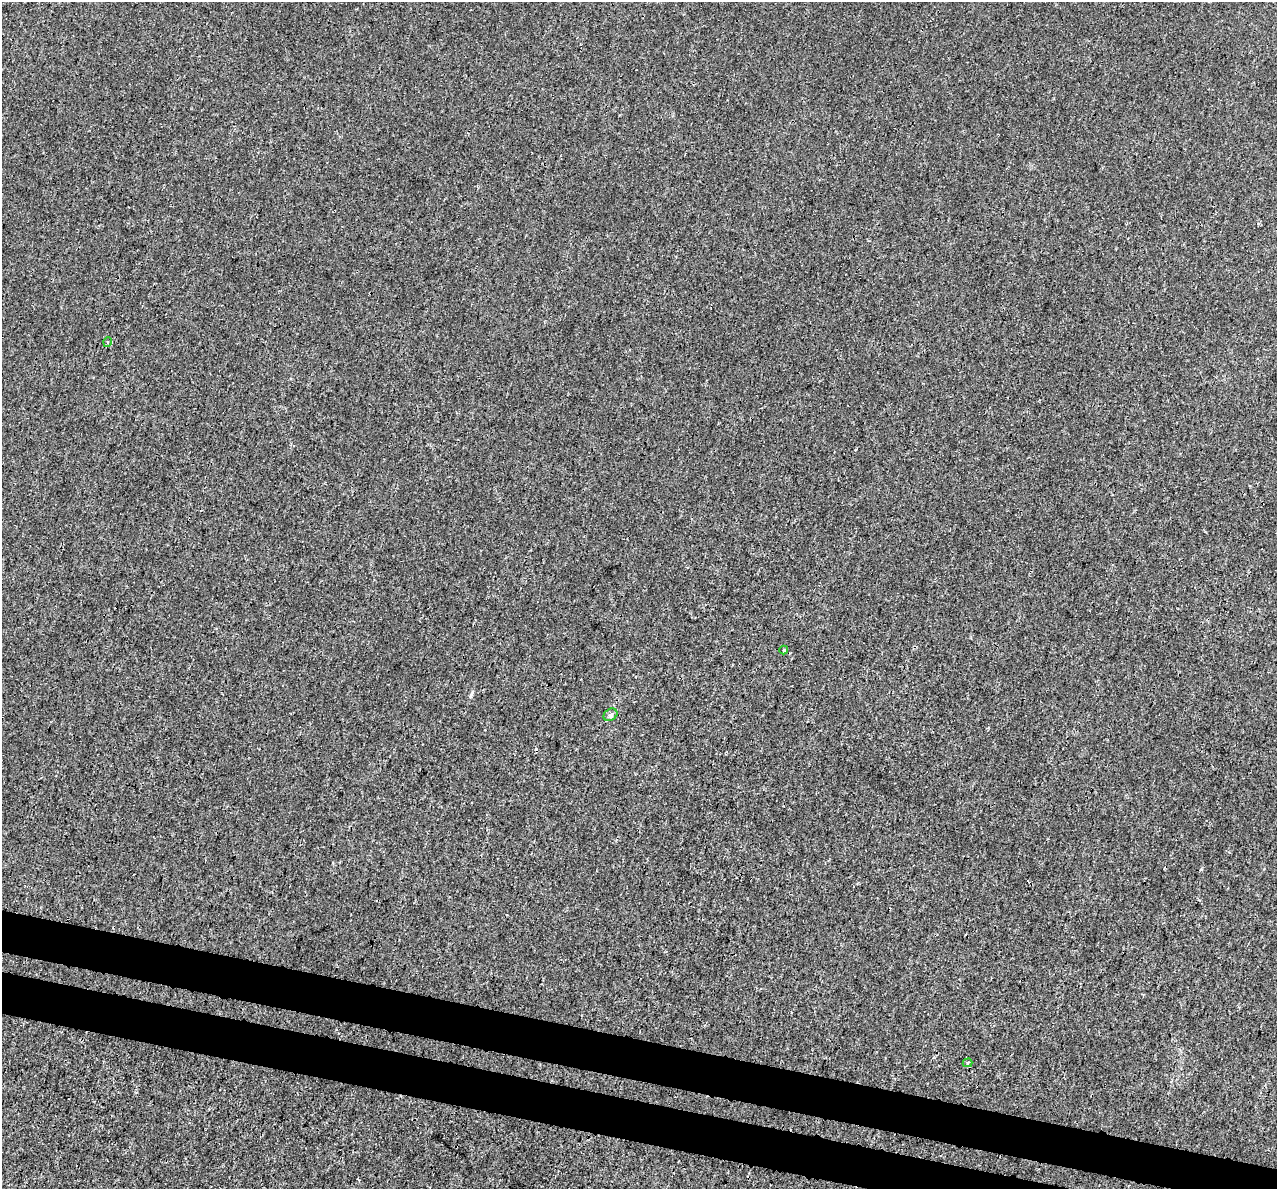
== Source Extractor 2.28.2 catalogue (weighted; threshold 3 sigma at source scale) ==
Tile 6 of 4 x 4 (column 2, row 2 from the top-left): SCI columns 1301-2575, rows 2716-3902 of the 5142 x 5368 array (HDU 1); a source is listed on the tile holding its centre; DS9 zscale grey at full resolution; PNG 1279 x 1191 px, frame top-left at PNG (2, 2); each listed source drawn as its Kron ellipse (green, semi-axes under 4 px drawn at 4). Shown black and unused: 6% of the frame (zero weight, under 3 of 4 exposures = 5% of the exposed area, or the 3 px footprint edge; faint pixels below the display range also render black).
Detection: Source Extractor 2.28.2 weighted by HDU 2 'WHT'; one run over the whole footprint, this tile lists its part. Background 1.88e-04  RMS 0.0015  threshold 0.00666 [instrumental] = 3 sigma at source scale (4.5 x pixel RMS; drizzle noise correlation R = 1.50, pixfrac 1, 0.0396/0.0396 arcsec/px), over >= 5 px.
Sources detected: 5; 1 cosmic-ray / hot-pixel residue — neither listed nor drawn; the other 4 listed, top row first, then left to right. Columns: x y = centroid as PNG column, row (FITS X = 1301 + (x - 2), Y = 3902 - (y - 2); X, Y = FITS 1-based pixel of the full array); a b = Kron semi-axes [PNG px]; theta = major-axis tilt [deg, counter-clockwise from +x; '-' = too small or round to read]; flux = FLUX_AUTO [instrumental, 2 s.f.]
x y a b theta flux
108 342 5 3 - 0.14
784 650 4 4 - 0.13
610 715 7 5 35 0.35
967 1063 5 4 - 0.27